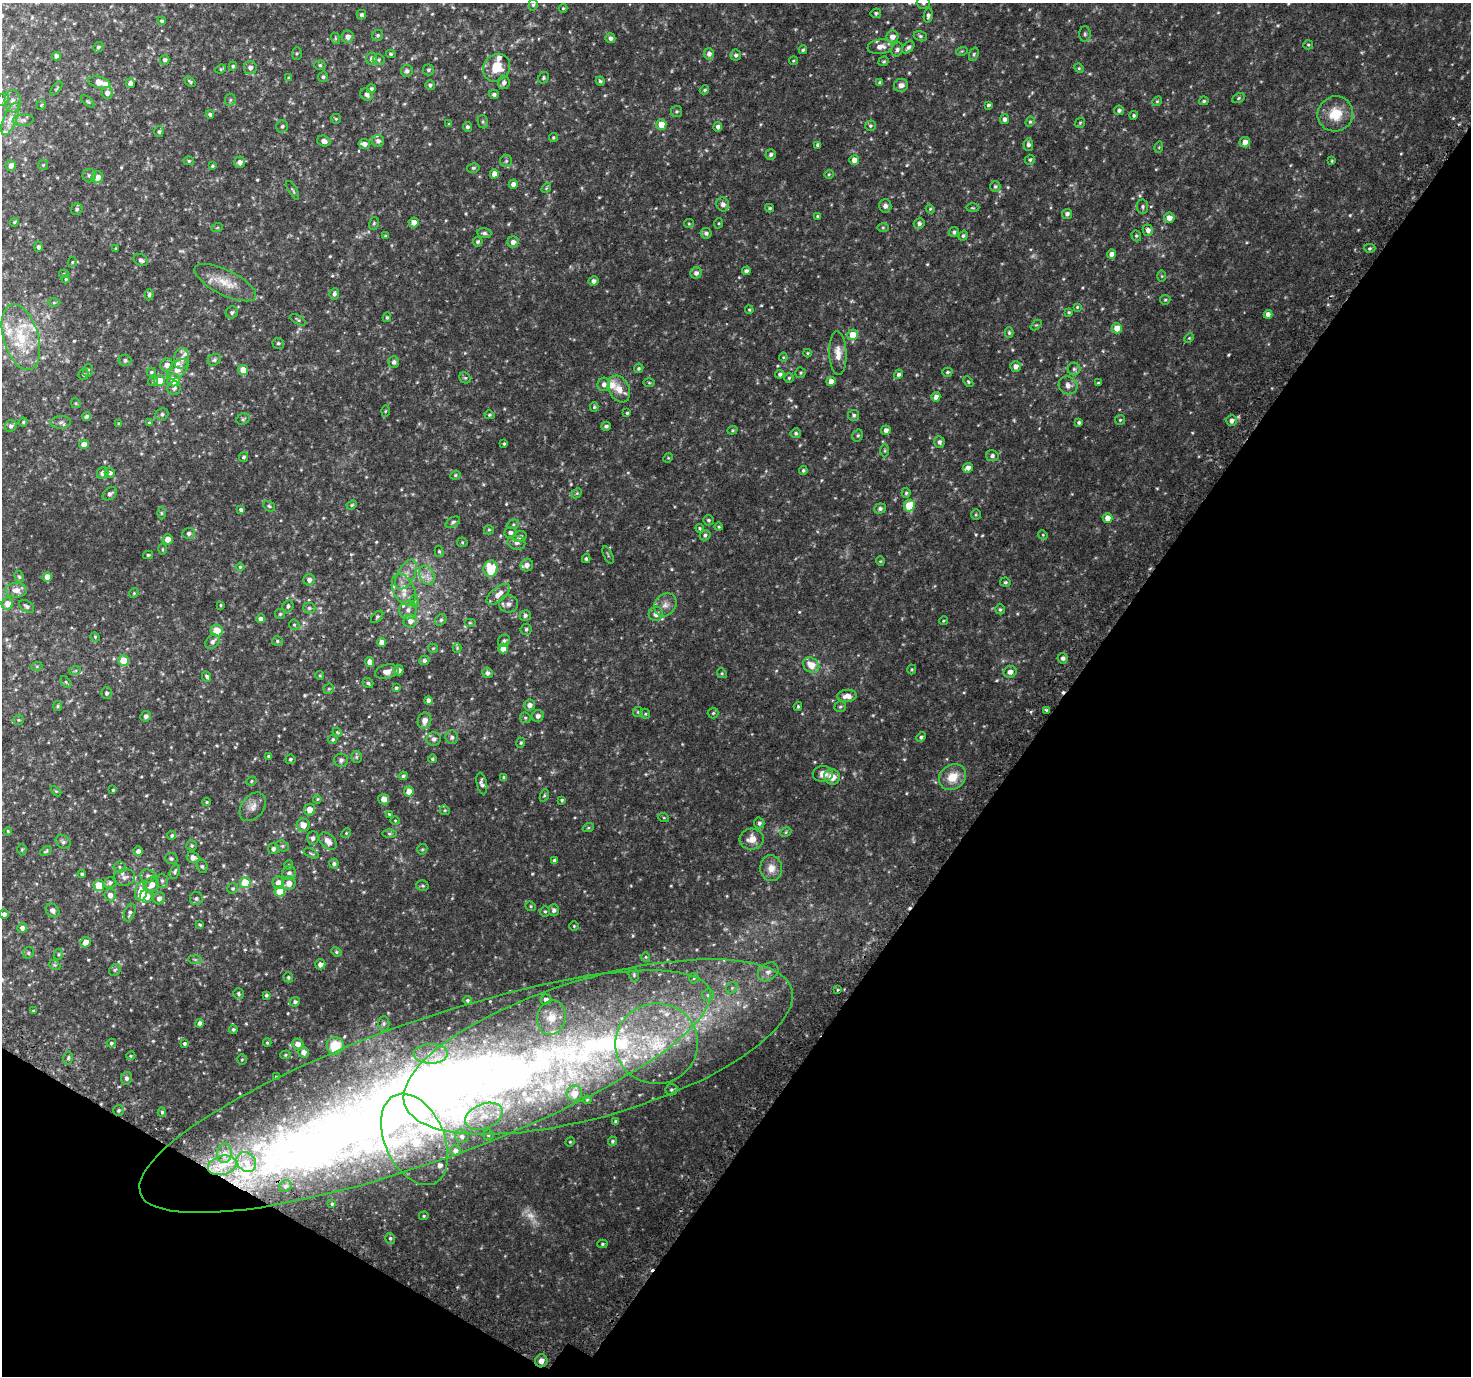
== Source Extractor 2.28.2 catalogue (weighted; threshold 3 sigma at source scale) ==
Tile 15 of 4 x 4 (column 3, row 4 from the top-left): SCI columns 2988-4456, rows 316-1689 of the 5987 x 6056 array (HDU 1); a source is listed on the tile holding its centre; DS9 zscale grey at full resolution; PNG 1473 x 1378 px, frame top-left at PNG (2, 3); each listed source drawn as its Kron ellipse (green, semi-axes under 4 px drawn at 4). Shown black and unused: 32% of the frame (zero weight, under 2 of 3 exposures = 3% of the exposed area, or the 3 px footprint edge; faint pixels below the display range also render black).
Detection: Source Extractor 2.28.2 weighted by HDU 2 'WHT'; one run over the whole footprint, this tile lists its part. Background 0.0386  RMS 0.0071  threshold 0.0318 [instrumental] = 3 sigma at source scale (4.5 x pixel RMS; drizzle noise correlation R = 1.50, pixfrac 1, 0.0396/0.0396 arcsec/px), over >= 5 px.
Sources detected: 616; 8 too faint to see at this stretch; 2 inside a brighter object's white glare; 4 cosmic-ray / hot-pixel residue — neither listed nor drawn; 20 inside a brighter listed object's ellipse — not listed separately; of the other 582, all 500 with FLUX_AUTO >= 0.657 (the completeness limit of this list) listed and drawn (82 fainter detections not listed), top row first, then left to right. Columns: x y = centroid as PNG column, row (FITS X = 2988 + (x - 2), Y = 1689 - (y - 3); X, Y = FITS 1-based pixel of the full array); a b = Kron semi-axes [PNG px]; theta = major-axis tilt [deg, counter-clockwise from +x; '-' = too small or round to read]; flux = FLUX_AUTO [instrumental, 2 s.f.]
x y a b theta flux
923 3 6 6 - 1.8
533 5 6 4 72 0.95
563 8 4 4 - 0.67
876 13 5 4 - 1.2
361 15 5 5 - 1.4
928 16 7 4 81 1.7
162 21 4 3 - 0.91
1085 34 8 5 90 1.4
378 35 6 5 - 1.3
920 36 7 5 -16 1.3
348 37 6 6 - 3.5
892 37 6 6 - 4.1
335 38 6 3 -72 0.73
610 38 5 5 - 2.3
1308 45 5 4 - 0.8
98 47 6 4 43 1.3
880 47 13 7 8 4.7
908 47 7 4 46 1.9
897 49 7 5 67 1.9
803 50 4 3 - 1
962 51 6 3 17 0.69
297 53 6 5 - 0.95
391 54 5 3 - 0.91
709 54 5 5 - 2.5
974 54 7 4 71 1.1
736 55 5 5 - 1.7
56 56 4 4 - 2.5
372 59 6 5 - 2.8
165 60 5 4 - 1.7
379 60 6 5 - 1.1
793 61 4 3 - 0.66
884 61 5 4 - 1
320 65 5 4 - 1
233 66 4 4 - 1
250 68 6 6 - 2.8
497 68 14 13 - 14
1079 68 5 4 - 0.8
221 69 5 4 - 0.87
428 70 5 5 - 1.4
407 71 6 5 - 2
323 77 5 5 - 1.4
289 78 4 4 - 0.82
543 78 6 5 - 1
600 81 5 4 - 1.1
99 82 11 5 -14 10
190 82 6 3 -40 1.1
880 82 4 4 - 1.2
130 83 5 4 - 2.5
504 83 6 6 - 2.6
430 85 5 5 - 1.4
901 85 7 6 - 3.4
57 88 8 3 51 0.85
371 89 4 4 - 1.3
704 90 5 4 - 1
107 93 6 5 - 3.5
494 94 5 4 - 1.6
367 95 7 5 -39 2.5
1239 98 7 4 29 0.96
3 100 7 5 43 1.5
230 100 6 5 - 1.3
13 101 11 8 -86 3.3
1157 101 5 4 - 0.78
1204 101 5 4 - 1.2
88 102 8 3 -39 0.9
41 105 5 4 - 0.83
988 105 4 3 - 1.3
1119 110 5 4 - 1.8
676 111 5 5 - 1
210 114 4 4 - 1.3
1335 114 18 17 - 15
1134 115 4 4 - 1.1
10 119 17 6 67 5.5
336 119 5 4 - 0.78
1004 119 5 4 - 2.1
23 120 10 6 5 2.2
483 122 7 5 -78 1.2
1030 122 5 4 - 0.86
1080 123 6 4 45 0.85
449 124 4 4 - 0.86
661 124 5 5 - 9.9
282 126 6 5 - 1.3
870 126 5 5 - 1.1
467 127 5 4 - 1.5
718 127 5 4 - 2.4
159 132 5 4 - 1.2
553 137 4 4 - 0.93
324 141 7 5 -18 3.3
378 141 6 6 - 2.5
1245 142 5 5 - 4.4
364 144 6 5 - 3.2
818 145 4 4 - 1.8
1028 145 6 5 - 1.8
1159 147 6 3 73 0.67
771 154 5 5 - 1.6
854 160 5 5 - 4.5
1030 160 5 5 - 1.2
189 161 5 4 - 0.94
506 161 6 6 - 1.4
1332 161 4 3 - 0.72
240 162 5 5 - 3.3
43 165 5 5 - 0.81
11 166 5 5 - 3.6
212 166 4 3 - 0.81
473 168 6 5 - 1.2
494 174 4 4 - 5.6
829 174 5 4 - 0.79
89 176 7 6 - 1.6
97 177 6 5 - 4.7
513 184 4 4 - 3
995 186 5 5 - 1.2
546 188 5 4 - 0.77
293 190 10 3 -59 1
723 204 7 6 - 2.8
885 206 7 6 - 2.2
1143 207 7 5 -81 1.4
770 208 4 3 - 0.98
972 208 7 3 0 0.78
77 209 6 5 - 1.4
930 209 4 4 - 0.75
1067 214 5 5 - 2.3
817 216 4 3 - 0.73
1169 218 5 5 - 4.8
14 222 4 4 - 0.82
414 222 5 4 - 4.1
374 223 6 5 - 1
719 223 5 3 - 0.66
919 223 5 5 - 1.9
689 224 5 4 - 0.72
217 228 6 3 19 0.68
883 228 6 4 0 0.73
1148 230 5 5 - 2.9
954 232 5 4 - 1.5
484 233 7 5 -7 1.5
706 233 5 5 - 1.9
385 236 3 3 - 0.95
963 236 5 4 - 1
1136 236 6 4 -70 0.9
478 242 5 4 - 1.2
513 242 5 5 - 3.1
38 247 5 4 - 1.8
1370 248 6 4 2 1.1
116 249 3 3 - 0.69
1112 254 4 4 - 3.9
141 260 8 5 -28 2.1
72 262 5 4 - 0.78
746 271 4 4 - 2.3
696 273 6 5 - 2.8
64 274 5 4 - 0.74
1162 276 5 3 - 0.7
66 279 4 4 - 0.79
594 281 5 5 - 2.7
225 283 34 12 -26 13
334 294 6 4 85 1.8
149 295 5 4 - 1.4
1165 300 5 5 - 0.86
54 303 6 4 1 0.89
1077 307 4 4 - 0.7
749 310 4 3 - 0.76
232 312 6 5 - 1.5
1069 312 4 4 - 0.86
1268 314 4 4 - 4.1
387 317 5 4 - 0.92
298 320 8 4 -31 1.2
1036 325 6 4 43 0.81
1117 328 5 5 - 7.7
1009 333 5 4 - 1.1
853 335 5 5 - 10
21 337 34 17 -73 30
1189 338 5 4 - 0.74
278 343 6 5 - 1.3
807 353 4 4 - 0.79
838 353 22 8 -88 7.2
783 357 4 4 - 0.69
181 359 10 7 81 3.4
125 360 6 5 - 1.5
214 360 7 5 28 1.4
394 362 6 5 - 2.1
167 365 6 6 - 4.1
1015 366 5 5 - 3.3
639 368 5 4 - 1.1
178 369 12 7 41 5.3
1074 369 6 6 - 1.6
88 370 6 5 - 1.2
243 370 5 5 - 7.9
151 372 4 3 - 0.91
947 372 5 4 - 1.1
800 373 5 5 - 1
83 374 5 5 - 1.1
780 374 5 4 - 1.6
898 374 5 4 - 1.5
465 378 6 5 - 1
789 378 5 5 - 0.88
173 380 6 6 - 9
153 381 5 4 - 0.93
159 381 5 5 - 13
831 381 5 4 - 5.4
968 382 6 4 -51 0.91
649 383 5 3 - 0.71
1098 383 3 3 - 0.76
604 384 7 6 - 2.6
1068 385 9 8 - 4
174 388 7 6 - 2.1
619 389 14 10 -62 7.4
936 397 5 4 - 3.9
76 403 5 4 - 0.8
594 407 5 4 - 0.89
385 411 5 3 - 0.66
627 413 4 4 - 0.81
162 414 7 5 29 1.7
489 415 5 4 - 0.97
854 415 5 5 - 1.4
87 416 5 4 - 1.3
243 419 7 5 28 1.3
1120 420 5 5 - 0.86
1231 421 5 5 - 2.5
23 422 4 4 - 0.86
61 422 10 6 3 2.2
1079 422 3 3 - 1.4
149 423 4 3 - 0.78
119 424 4 3 - 1.2
11 426 6 5 - 2
606 426 5 4 - 1.6
732 430 5 4 - 0.77
886 430 5 4 - 2.5
796 433 5 5 - 1.2
858 435 6 5 - 1.1
939 442 5 5 - 2.1
84 444 5 5 - 5.5
504 444 4 3 - 0.86
885 451 7 4 90 0.9
992 456 6 5 - 1.9
243 457 5 4 - 1.1
668 458 5 4 - 0.66
968 468 5 4 - 4.1
803 470 4 4 - 1.3
103 473 6 5 - 3.6
110 473 5 5 - 2
455 475 5 4 - 0.85
577 493 6 4 45 0.88
906 493 5 4 - 0.99
110 494 8 5 39 2.1
352 505 5 4 - 0.86
269 506 6 5 - 1
909 506 6 5 - 23
880 508 6 5 - 1.8
241 510 4 4 - 1.6
161 513 6 4 -89 0.93
976 515 5 4 - 0.77
1108 518 5 5 - 6.2
708 520 5 5 - 1.2
453 522 8 4 29 1.3
513 524 6 4 21 1
719 527 4 4 - 0.81
700 528 4 3 - 0.76
489 530 5 4 - 0.82
189 533 6 5 - 2.1
510 533 6 5 - 1.9
705 535 6 5 - 1.4
1043 535 5 4 - 0.79
520 537 7 5 19 1.8
168 539 5 5 - 6.2
462 542 5 5 - 0.86
516 543 9 7 -12 2.7
162 549 5 3 - 0.76
439 551 6 4 -74 0.81
148 555 5 4 - 1
608 555 9 3 -65 0.85
586 559 4 3 - 1
880 561 4 4 - 0.67
527 565 6 6 - 2.9
240 567 4 4 - 0.82
490 569 8 7 - 23
406 575 16 8 62 6.4
427 575 10 7 -64 4.1
19 577 6 4 -62 0.93
47 577 5 4 - 6.3
309 580 5 5 - 2.7
1005 582 5 4 - 1.1
16 590 11 7 0 5
404 590 17 10 -64 8
134 593 5 4 - 0.82
498 594 14 7 39 5.1
415 601 6 4 88 1.2
7 604 6 5 - 5.8
508 604 9 8 - 3.2
220 605 4 3 - 0.74
665 605 12 10 48 4.8
27 606 8 5 -34 1.6
288 606 6 5 - 1.6
309 608 6 5 - 1.5
1000 609 5 4 - 1.1
408 610 9 8 - 3.7
280 614 5 5 - 1
656 614 7 7 - 5
525 615 6 5 - 1.6
377 617 7 4 45 1
261 619 4 4 - 2.8
441 620 6 5 - 1.4
410 621 7 6 - 3.7
943 621 5 3 - 0.66
470 623 6 4 0 0.76
294 625 5 5 - 0.96
526 629 6 5 - 1.3
217 631 6 6 - 13
95 637 5 4 - 0.7
277 641 5 4 - 1.1
504 641 6 5 - 1.7
213 642 8 6 44 2.6
381 642 4 4 - 5.4
433 648 5 4 - 0.74
457 648 4 4 - 0.75
503 648 5 5 - 9.3
1063 658 5 5 - 2.2
424 660 5 4 - 1.8
124 661 5 5 - 13
370 662 5 4 - 4.9
811 665 9 7 -40 8.7
37 666 5 3 - 0.66
912 669 5 4 - 0.78
398 670 5 5 - 3.6
75 671 6 4 19 0.81
387 672 12 7 14 4.4
1010 672 6 5 - 3.6
488 673 5 5 - 1.9
722 673 5 4 - 0.81
320 675 4 4 - 0.68
207 676 5 4 - 1.4
66 682 7 3 -54 0.82
368 683 5 5 - 1.2
396 688 4 3 - 1.1
329 689 6 5 - 0.84
107 693 6 5 - 1.5
847 696 9 6 4 4.9
428 701 4 4 - 2.9
529 705 6 5 - 3.1
58 706 5 4 - 0.84
798 706 4 3 - 0.83
840 707 6 5 - 1.1
1047 710 3 3 - 2.6
638 712 5 5 - 0.94
713 713 5 5 - 0.98
645 714 5 4 - 0.89
146 716 5 5 - 2.5
538 716 6 6 - 2.3
525 718 6 5 - 0.97
19 720 5 5 - 0.76
425 721 8 6 77 4.7
337 732 5 4 - 0.66
452 737 7 6 - 2.2
921 737 5 4 - 1.5
333 739 5 4 - 1.1
434 739 7 6 - 2.4
521 743 5 4 - 1
269 756 3 3 - 0.97
356 757 6 5 - 1.1
290 759 5 5 - 1.1
432 759 4 4 - 0.95
341 760 7 6 - 2.1
823 774 10 8 -1 4.7
403 776 4 3 - 1.2
504 777 4 3 - 1.1
832 777 8 7 - 6.7
952 777 14 12 38 12
251 781 5 4 - 0.81
482 784 11 5 -78 2.6
113 790 4 4 - 0.74
56 791 6 4 -44 0.73
409 791 5 5 - 7.5
544 795 6 4 70 0.88
317 799 4 3 - 0.66
384 799 5 5 - 4.3
562 800 4 3 - 0.91
206 802 4 4 - 0.68
253 807 16 11 52 5.5
310 810 6 5 - 6.1
445 810 5 4 - 0.84
389 814 4 3 - 0.74
664 818 5 3 - 0.69
395 821 4 4 - 0.68
759 823 5 5 - 1.9
303 825 6 6 - 6
588 828 6 4 18 0.85
8 831 4 3 - 0.7
786 832 6 4 26 0.95
346 833 5 4 - 0.78
389 834 7 3 0 0.9
172 835 4 4 - 1
313 838 7 6 - 1.9
752 839 12 10 6 7.4
328 841 10 7 -44 5
63 842 8 6 -35 1.6
192 846 5 5 - 1.1
282 846 7 5 -20 1.2
22 849 6 4 88 0.88
273 849 5 5 - 2.1
422 849 6 4 43 0.86
46 851 6 4 35 0.83
138 851 5 4 - 2.7
311 853 8 4 -23 1.1
193 857 6 5 - 3.4
171 859 6 5 - 1.6
554 860 4 4 - 1.4
334 864 5 4 - 1.4
289 865 5 4 - 0.7
202 866 7 5 -73 1.3
119 867 6 5 - 1.4
771 868 13 11 -83 6.6
175 872 7 4 71 1.6
289 873 7 7 - 2.6
82 874 4 3 - 1.1
148 876 7 6 - 2.1
124 877 11 8 7 3.1
162 881 7 6 - 1.5
110 883 6 5 - 1.8
245 883 5 5 - 23
278 883 6 6 - 6.6
289 883 7 6 - 5.2
152 885 8 6 52 5.1
99 886 5 5 - 16
422 886 6 5 - 1.1
233 888 5 5 - 0.95
280 891 5 5 - 14
141 892 9 6 80 14
110 895 6 6 - 3.6
146 896 6 6 - 6.9
159 898 6 5 - 2.6
196 899 6 6 - 1.6
531 906 5 4 - 0.86
52 910 7 6 - 2.7
554 910 5 5 - 2
545 911 5 5 - 0.88
130 913 9 5 69 2.1
4 914 4 4 - 2.3
200 925 3 3 - 0.81
574 926 4 4 - 0.79
22 928 5 5 - 2.6
85 942 5 5 - 6.5
336 952 5 4 - 0.92
28 953 6 5 - 1.2
58 954 5 4 - 0.72
646 957 4 4 - 0.73
195 960 7 4 -2 1.1
320 964 5 5 - 3.2
55 965 6 4 -42 0.89
115 970 6 5 - 1.3
768 972 11 8 38 3.4
634 975 7 5 -76 1.2
288 977 5 4 - 1.1
694 978 5 5 - 0.89
732 988 6 5 - 1.2
838 989 3 3 - 2
239 994 6 5 - 1.2
266 995 3 3 - 1
708 995 6 6 - 1.4
467 1000 4 4 - 1.1
546 1000 5 5 - 2.6
295 1002 5 5 - 1.7
33 1011 3 3 - 0.71
551 1018 17 14 78 11
200 1023 4 4 - 2.5
384 1023 7 5 89 1.4
233 1029 4 4 - 1.1
111 1043 4 4 - 1
184 1043 4 4 - 1.1
267 1043 4 3 - 0.84
657 1043 41 40 - 75
298 1044 6 5 - 4
335 1046 9 8 - 18
598 1047 202 69 17 480
304 1052 5 5 - 3.4
431 1054 17 10 1 8.4
285 1055 5 4 - 0.83
131 1056 4 4 - 0.84
68 1058 6 5 - 1.2
242 1059 5 4 - 0.77
276 1077 4 4 - 0.68
126 1078 6 5 - 1.7
671 1090 6 6 - 1.2
425 1092 302 70 20 1200
574 1093 8 7 - 11
587 1100 4 4 - 0.79
119 1110 5 5 - 1.2
162 1112 5 4 - 1.3
484 1116 20 12 22 14
616 1121 4 3 - 1.6
488 1135 5 5 - 1.1
462 1136 7 6 - 2.1
415 1139 48 29 -66 43
612 1141 4 4 - 1
570 1142 5 4 - 0.73
455 1151 5 5 - 2.1
224 1153 10 7 86 4.6
246 1162 10 9 - 7.2
222 1165 14 9 14 9.1
285 1186 6 5 - 1.8
332 1204 3 3 - 0.76
424 1216 5 4 - 0.75
390 1238 5 5 - 1.1
602 1244 5 4 - 0.97
541 1361 6 6 - 3.2
Overlapping masked pixels (flux is a lower limit): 2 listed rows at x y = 425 1092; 541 1361
Isophote crosses this tile's border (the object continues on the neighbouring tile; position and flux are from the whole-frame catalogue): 2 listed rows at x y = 923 3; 3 100